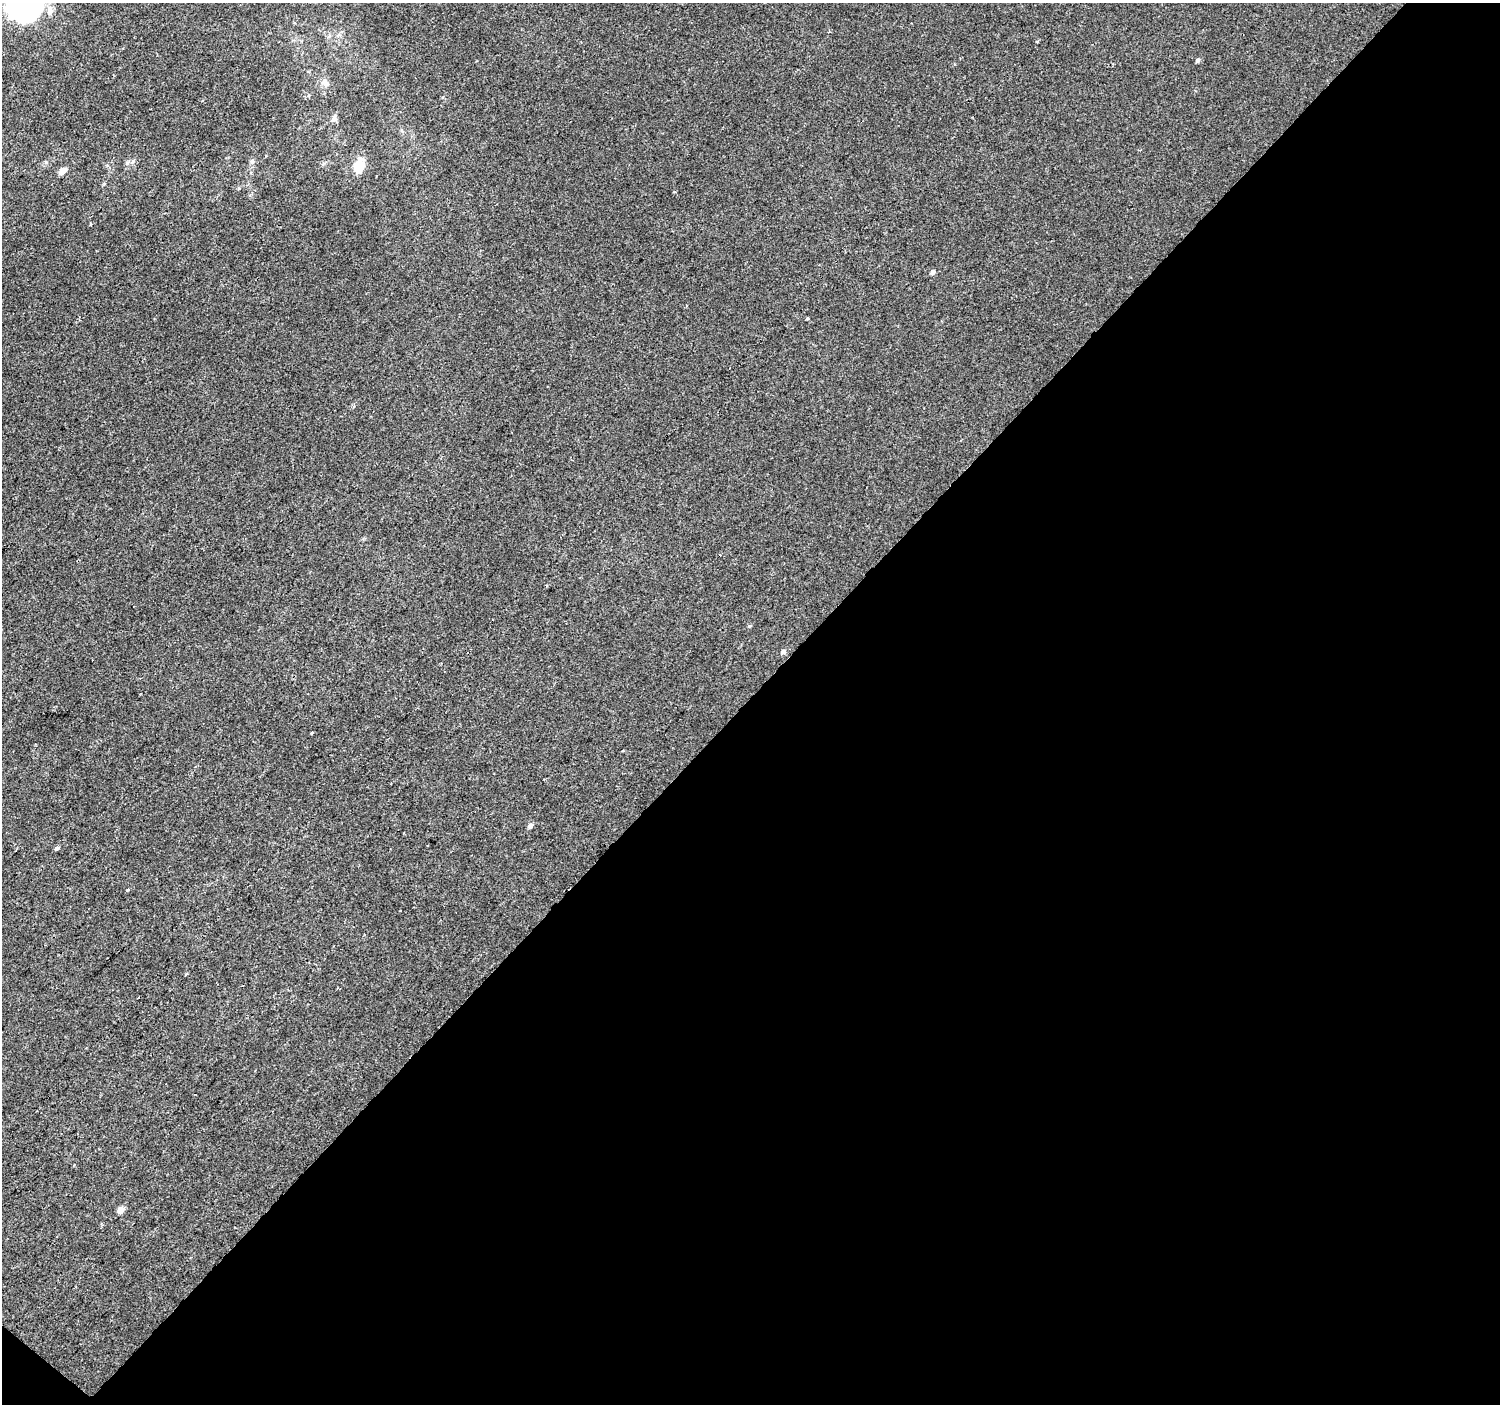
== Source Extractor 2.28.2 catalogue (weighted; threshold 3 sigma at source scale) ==
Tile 4 of 2 x 2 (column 2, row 2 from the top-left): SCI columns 1499-2996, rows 109-1510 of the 2996 x 3002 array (HDU 1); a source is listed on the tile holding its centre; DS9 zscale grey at full resolution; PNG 1502 x 1406 px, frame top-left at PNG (2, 3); no overlay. Shown black and unused: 51% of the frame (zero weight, under 2 of 3 exposures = <1% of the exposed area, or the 3 px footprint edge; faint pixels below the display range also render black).
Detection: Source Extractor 2.28.2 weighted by HDU 2 'WHT'; one run over the whole footprint, this tile lists its part. Background 1.40e-04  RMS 0.0041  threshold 0.0182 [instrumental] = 3 sigma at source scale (4.5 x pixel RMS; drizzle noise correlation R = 1.50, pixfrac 1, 0.0396/0.0396 arcsec/px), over >= 5 px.
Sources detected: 24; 1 inside a brighter object's white glare — not listed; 1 inside a brighter listed object's ellipse — not listed separately; the other 22 listed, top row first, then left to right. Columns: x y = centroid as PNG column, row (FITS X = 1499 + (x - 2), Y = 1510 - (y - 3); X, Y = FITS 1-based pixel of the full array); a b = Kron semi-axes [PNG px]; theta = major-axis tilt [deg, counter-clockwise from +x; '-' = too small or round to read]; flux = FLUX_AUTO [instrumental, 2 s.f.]
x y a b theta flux
33 13 33 14 43 26
1197 60 5 4 - 1.1
325 82 13 8 -59 2.2
334 118 10 6 65 1.4
401 130 6 3 -70 0.56
252 161 6 6 - 0.81
127 163 7 4 71 0.73
359 166 16 11 73 8
62 171 9 6 40 2.8
90 224 4 2 - 0.34
933 272 5 4 - 1.4
807 318 3 3 - 0.49
546 586 4 2 - 0.45
750 626 5 4 - 0.5
783 652 6 5 - 1.4
312 733 3 2 - 0.45
622 751 3 2 - 0.32
530 826 5 4 - 2.3
57 848 4 3 - 2.1
128 889 4 3 - 0.55
186 974 3 2 - 0.93
121 1210 5 4 - 4.8
Isophote crosses this tile's border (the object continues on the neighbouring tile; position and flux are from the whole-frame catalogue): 1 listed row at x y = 33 13
Unlisted compact peaks at least as high as the median listed source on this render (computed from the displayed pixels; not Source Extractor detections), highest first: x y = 1037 41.